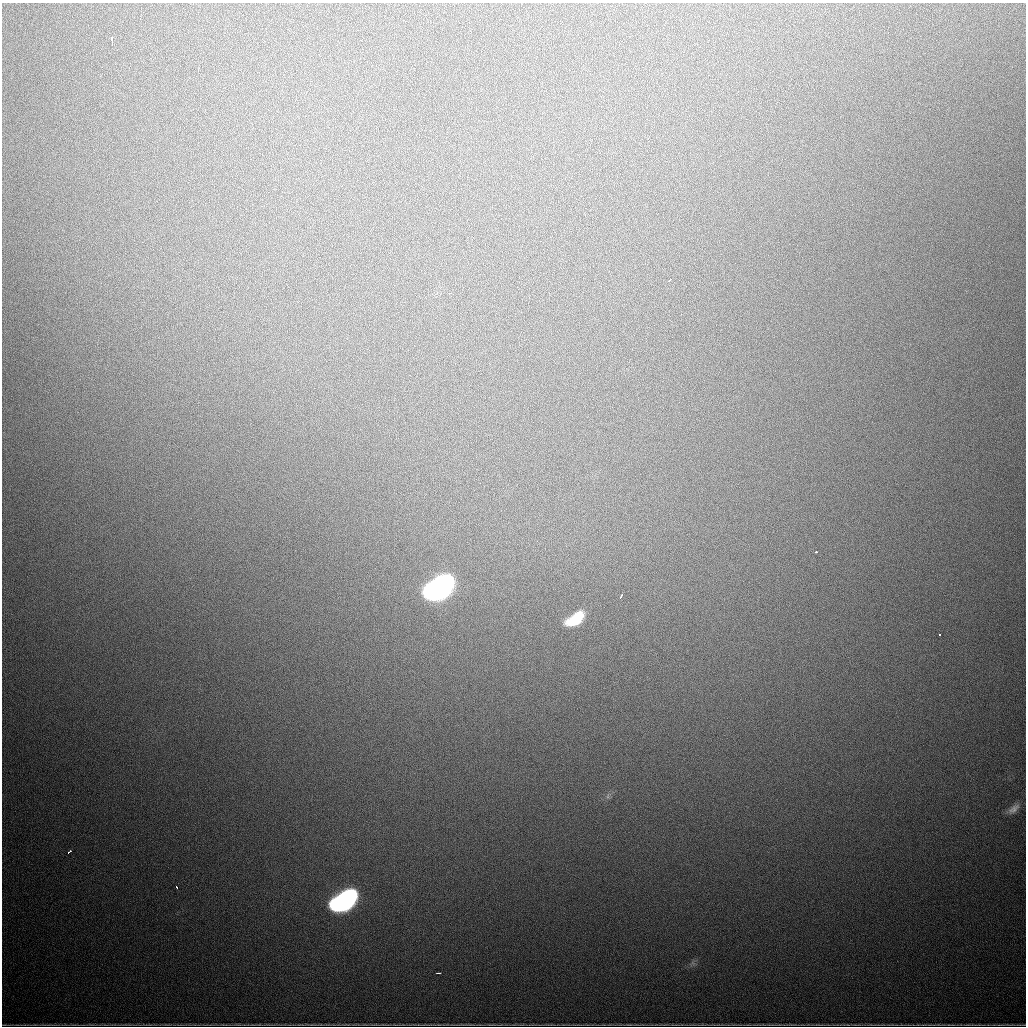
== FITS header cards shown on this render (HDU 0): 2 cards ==
NAXIS1  =                 1024
NAXIS2  =                 1024

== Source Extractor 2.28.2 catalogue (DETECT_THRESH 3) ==
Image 1024 x 1024 px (HDU 0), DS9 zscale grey, 1 PNG px = 1 image px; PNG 1028 x 1028 px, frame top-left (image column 1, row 1024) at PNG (2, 3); no overlay
Background 939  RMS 26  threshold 77.3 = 3 sigma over >= 5 px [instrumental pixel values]
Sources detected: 13; all 13 listed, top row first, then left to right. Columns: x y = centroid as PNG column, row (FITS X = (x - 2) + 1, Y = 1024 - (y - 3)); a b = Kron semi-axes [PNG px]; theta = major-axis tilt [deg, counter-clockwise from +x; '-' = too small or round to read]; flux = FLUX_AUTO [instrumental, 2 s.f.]
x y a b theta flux
112 40 7 2 -89 4.8e+03
670 280 4 2 - 2.0e+03
449 293 3 2 - 4.3e+03
816 552 3 2 - 3.7e+03
439 588 21 12 34 1.4e+06
621 596 4 2 - 2.6e+03
575 619 20 10 34 6.1e+04
939 634 3 2 - 1.9e+03
1014 809 17 8 37 1.1e+04
70 851 4 2 - 5.7e+03
177 887 3 2 - 2.7e+03
344 901 21 11 33 8.3e+05
438 973 4 2 - 2.0e+03